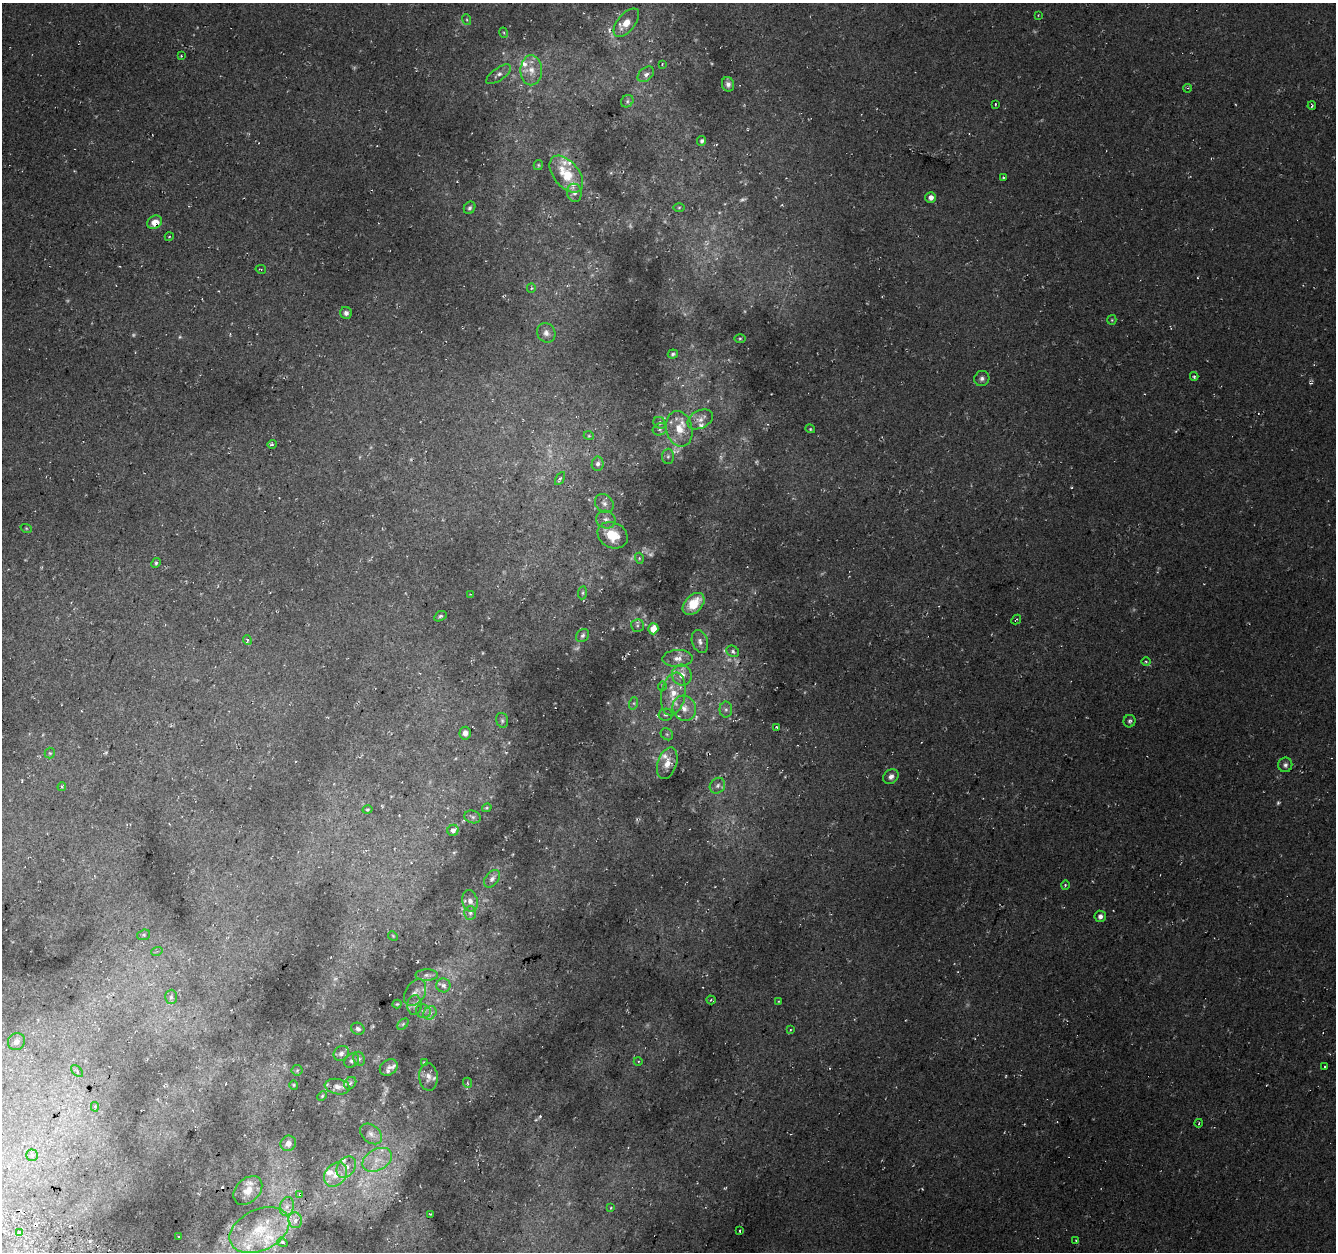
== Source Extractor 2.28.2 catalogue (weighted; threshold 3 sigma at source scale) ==
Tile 7 of 4 x 4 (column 3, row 2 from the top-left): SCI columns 2672-4005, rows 2783-4032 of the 5381 x 5612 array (HDU 1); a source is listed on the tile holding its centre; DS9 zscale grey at full resolution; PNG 1338 x 1254 px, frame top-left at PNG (2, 3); each listed source drawn as its Kron ellipse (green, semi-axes under 4 px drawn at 4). Shown black and unused: <1% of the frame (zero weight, under 2 of 3 exposures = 2% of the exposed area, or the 3 px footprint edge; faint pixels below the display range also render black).
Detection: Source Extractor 2.28.2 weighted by HDU 2 'WHT'; one run over the whole footprint, this tile lists its part. Background 0.0367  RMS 0.011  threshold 0.0474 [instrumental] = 3 sigma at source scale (4.5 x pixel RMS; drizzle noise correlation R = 1.50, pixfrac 1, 0.0396/0.0396 arcsec/px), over >= 5 px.
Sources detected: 178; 18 too faint to see at this stretch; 3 cosmic-ray / hot-pixel residue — neither listed nor drawn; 16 inside a brighter listed object's ellipse — not listed separately; the other 141 listed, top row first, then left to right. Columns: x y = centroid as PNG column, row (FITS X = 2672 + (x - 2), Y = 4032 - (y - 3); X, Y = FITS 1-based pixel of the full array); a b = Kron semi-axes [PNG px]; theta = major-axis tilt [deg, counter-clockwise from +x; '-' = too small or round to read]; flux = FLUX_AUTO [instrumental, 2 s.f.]
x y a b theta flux
1038 15 2 2 - 0.71
467 20 5 3 - 1.3
626 23 17 8 50 16
504 33 5 3 - 1.1
181 56 2 2 - 1
662 64 3 3 - 1
531 70 15 11 89 14
499 74 14 6 35 5.2
646 74 9 6 41 4.7
728 84 7 6 - 4.2
1188 88 4 3 - 1.2
627 101 7 5 49 2.5
995 104 3 2 - 1.2
1312 106 4 3 - 1.3
702 141 5 4 - 2.6
538 165 5 4 - 1.3
566 174 21 12 -50 35
1003 178 4 3 - 1.1
574 193 9 7 -79 5
931 197 5 5 - 5.6
470 208 6 5 - 2.4
679 208 6 4 2 1.2
155 222 8 6 33 11
169 237 4 3 - 0.98
261 269 5 2 - 0.9
531 288 5 4 - 1.5
346 313 6 6 - 4
1112 320 5 4 - 1.2
546 333 10 9 - 5.7
740 338 5 4 - 1.3
673 354 5 4 - 2.3
1194 376 4 3 - 1.7
982 378 8 7 - 3.5
700 419 13 9 26 8.9
660 423 6 5 - 2.8
660 429 7 6 - 2.8
679 429 18 13 -75 21
810 429 5 4 - 1.2
589 436 5 3 - 1.1
272 444 4 4 - 1.5
668 456 7 6 - 2.8
598 464 7 6 - 3.8
560 478 7 4 60 1.9
604 503 10 8 -44 5.6
606 520 10 9 - 5.9
26 528 6 3 -19 1.1
613 535 16 12 -27 26
639 558 5 3 - 1.2
156 563 5 4 - 1.8
583 593 6 4 83 1.8
470 594 2 2 - 0.7
694 604 13 8 46 29
440 616 6 4 32 2
1016 619 5 2 - 0.97
637 626 6 6 - 2.3
653 629 5 5 - 15
583 635 7 5 45 2.7
247 640 5 3 - 1.5
700 642 12 8 -73 5.6
733 651 7 5 -31 2.6
678 658 15 8 1 8.7
1146 661 4 3 - 1.1
682 675 10 9 - 11
662 686 4 4 - 2
673 694 21 12 80 22
634 703 6 4 72 1.8
684 708 13 11 -64 12
726 710 8 6 -90 3.5
665 715 7 6 - 2.3
502 720 8 5 -75 2.4
1130 721 6 6 - 2.4
776 727 3 2 - 1.7
465 733 6 5 - 5.2
667 734 7 5 -44 1.9
50 753 5 5 - 1.5
667 763 16 9 71 12
1285 765 7 7 - 3.3
891 777 8 7 - 4.8
717 786 8 7 - 4.2
62 787 4 3 - 1.5
487 808 5 4 - 1.2
367 810 5 4 - 1.4
473 817 8 6 -16 3
453 830 5 5 - 4.8
492 879 10 6 51 4.7
1065 885 5 3 - 1.2
470 901 11 7 -77 5.7
470 913 7 6 - 3.1
1100 916 6 5 - 4.3
144 935 6 5 - 1.8
393 936 5 4 - 1.2
157 951 6 3 18 1.3
427 975 11 5 0 3.7
443 985 7 7 - 3.8
415 993 14 9 59 7.6
171 997 7 6 - 2.7
711 1000 5 4 - 1.7
778 1001 4 3 - 0.92
397 1004 4 4 - 1.2
415 1005 9 7 82 4.5
423 1011 7 6 - 3.2
430 1013 7 6 - 3.8
403 1024 6 4 45 1.5
358 1029 7 5 -25 2.9
790 1030 4 3 - 1.1
16 1042 9 8 - 4.5
341 1053 8 6 42 4.3
359 1059 7 5 -68 2.4
352 1061 8 6 43 3
638 1061 4 3 - 1
424 1062 4 3 - 1.2
389 1067 10 7 34 4.3
1324 1067 2 2 - 1
297 1070 5 5 - 1.5
77 1071 7 4 -48 2.5
428 1077 14 9 -86 7.4
350 1083 7 5 47 2.3
468 1083 5 3 - 1.3
294 1085 5 4 - 1.3
337 1087 13 7 -10 6.6
322 1096 5 3 - 1.1
95 1107 5 4 - 3.3
1199 1123 4 3 - 1
371 1134 12 8 -40 6.7
288 1143 8 7 - 5.9
32 1155 6 6 - 2.4
377 1160 16 10 29 16
346 1167 11 8 55 8.6
336 1175 13 10 51 13
248 1190 16 11 45 14
300 1194 3 3 - 3.1
287 1206 10 7 74 5.2
611 1208 4 3 - 2.1
430 1214 3 3 - 0.79
295 1220 8 7 - 4.7
259 1230 32 20 26 47
739 1231 3 2 - 1.2
19 1232 3 2 - 1.5
179 1237 3 2 - 1.6
1076 1240 2 2 - 0.76
283 1242 5 4 - 2.5
Overlapping masked pixels (flux is a lower limit): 2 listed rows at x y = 155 222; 300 1194
Unlisted compact peaks at least as high as the median listed source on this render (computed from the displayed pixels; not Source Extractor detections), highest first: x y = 540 1116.